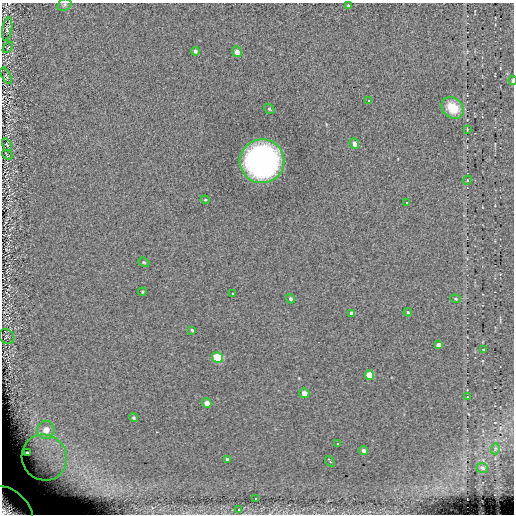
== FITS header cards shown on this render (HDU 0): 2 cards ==
NAXIS1  =                  512 / length of data axis 1
NAXIS2  =                  512 / length of data axis 2

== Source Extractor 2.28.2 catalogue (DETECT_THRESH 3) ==
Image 512 x 512 px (HDU 0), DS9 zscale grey, 1 PNG px = 1 image px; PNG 516 x 516 px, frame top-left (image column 1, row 512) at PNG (2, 3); each listed source drawn as its Kron ellipse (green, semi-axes under 4 px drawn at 4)
Background -0.0589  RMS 5.2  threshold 15.7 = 3 sigma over >= 5 px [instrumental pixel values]
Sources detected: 48; all 48 listed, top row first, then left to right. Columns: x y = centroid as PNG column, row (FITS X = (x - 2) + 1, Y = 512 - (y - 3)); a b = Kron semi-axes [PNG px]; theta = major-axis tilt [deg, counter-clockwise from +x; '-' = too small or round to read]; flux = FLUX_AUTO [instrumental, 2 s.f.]
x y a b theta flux
64 5 7 5 32 700
348 6 3 3 - 420
7 29 12 5 80 810
8 47 7 3 53 370
195 51 4 3 - 590
237 52 5 5 - 1600
6 76 9 4 -63 590
512 80 4 2 - 840
368 101 3 2 - 370
453 108 12 9 -41 10000
269 109 6 4 -37 440
467 129 3 2 - 220
354 144 6 4 -69 1300
7 145 7 3 -63 420
7 155 5 2 - 410
262 161 22 22 - 120000
467 180 5 4 - 380
205 200 4 4 - 390
407 203 3 3 - 780
144 262 6 4 -21 440
142 292 4 3 - 360
232 294 3 3 - 940
291 299 5 4 - 570
455 299 5 4 - 460
408 312 4 3 - 420
351 313 4 3 - 740
192 330 3 3 - 410
7 337 8 7 - 580
438 345 4 4 - 1300
484 349 3 3 - 690
218 357 5 5 - 23000
369 375 5 4 - 9000
304 393 5 4 - 2500
467 397 2 2 - 250
207 403 5 4 - 2600
134 418 4 4 - 490
46 430 9 8 - 5000
338 443 3 2 - 300
495 449 5 3 - 360
363 451 4 4 - 2000
27 453 4 3 - 730
44 457 23 22 - 20000
228 459 4 3 - 4300
330 461 6 3 -54 1200
482 468 6 5 - 820
256 499 2 2 - 340
10 507 26 16 -38 22000
239 510 3 3 - 640
At the frame edge (FLAGS 8, measured only in part): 3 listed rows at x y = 64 5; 512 80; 10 507